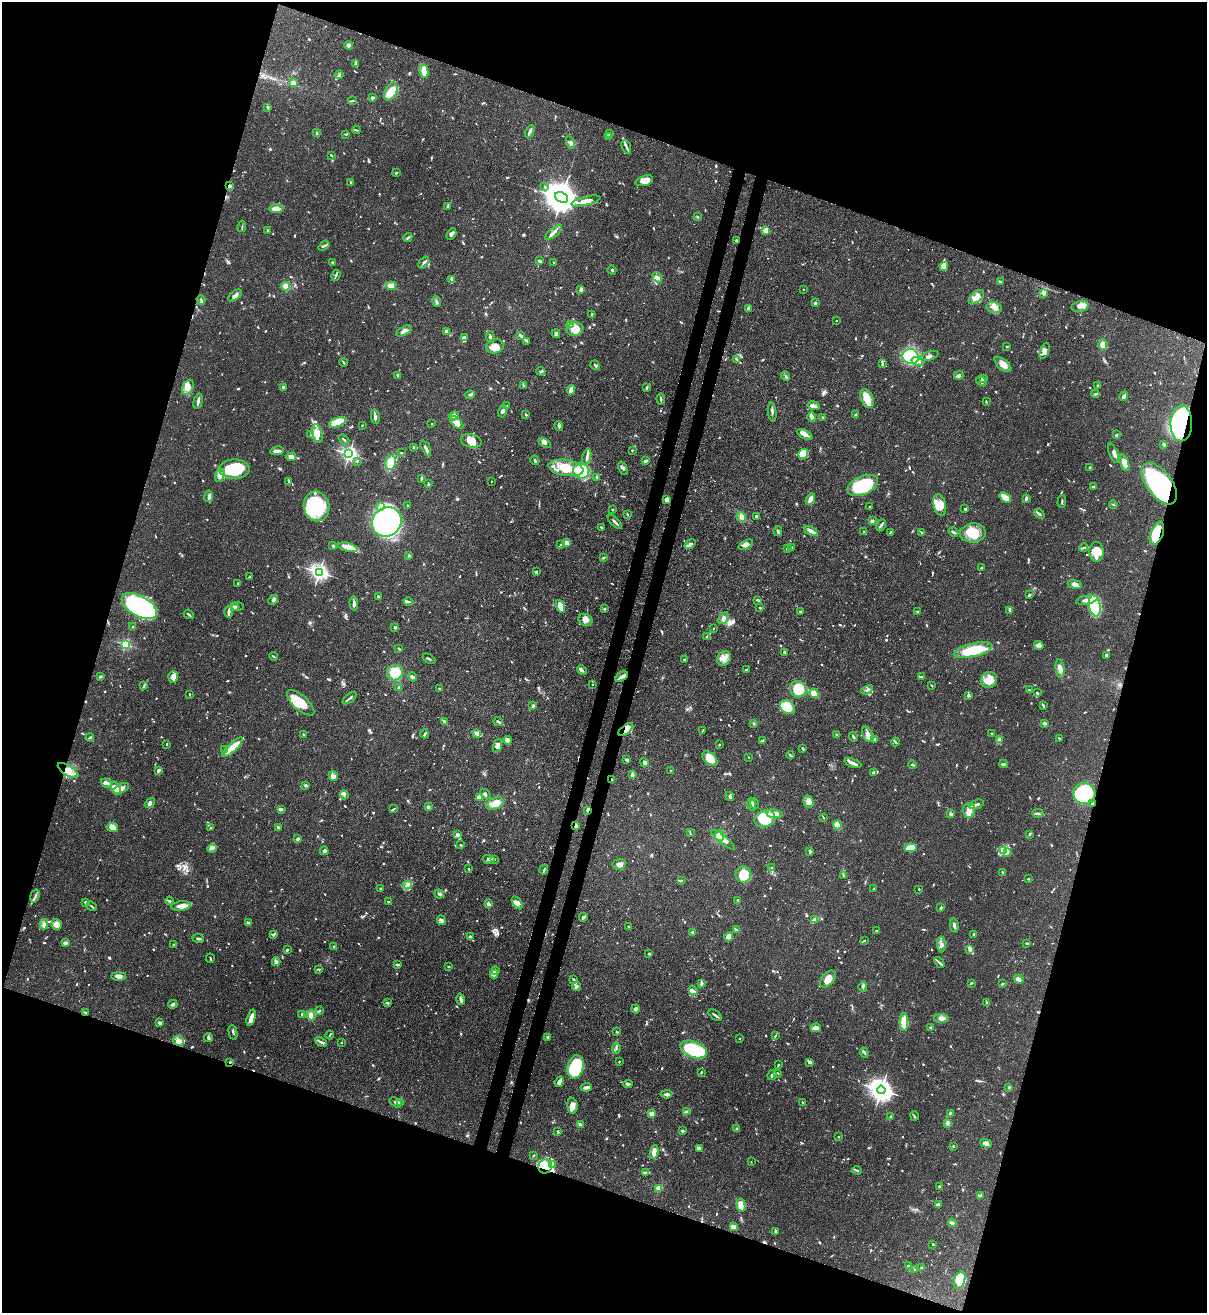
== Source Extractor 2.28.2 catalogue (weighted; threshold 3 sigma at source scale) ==
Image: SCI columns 221-5040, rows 35-5276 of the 5383 x 5308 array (HDU 1 of 3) = the unmasked area's bounding box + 8 px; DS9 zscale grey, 4 x 4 block average (1 PNG px = mean of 4 x 4 image px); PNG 1209 x 1315 px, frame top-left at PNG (2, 2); each listed source drawn as its Kron ellipse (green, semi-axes under 4 px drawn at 4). Shown black and unused: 38% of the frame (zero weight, under 3 of 4 exposures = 7% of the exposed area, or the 3 px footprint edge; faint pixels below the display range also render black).
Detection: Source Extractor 2.28.2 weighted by HDU 2 'WHT'. Background 0.1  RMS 0.0041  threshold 0.0185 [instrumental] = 3 sigma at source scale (4.5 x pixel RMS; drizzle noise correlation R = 1.50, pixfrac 1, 0.05/0.05 arcsec/px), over >= 5 px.
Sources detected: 1300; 12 too faint to see at this stretch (4 x 4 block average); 10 inside a brighter object's white glare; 13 cosmic-ray / hot-pixel residue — neither listed nor drawn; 45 coinciding with a brighter row at this scale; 116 inside a brighter listed object's ellipse — not listed separately; of the other 1104, all 500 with FLUX_AUTO >= 2.14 (the completeness limit of this list) listed and drawn (604 fainter detections not listed), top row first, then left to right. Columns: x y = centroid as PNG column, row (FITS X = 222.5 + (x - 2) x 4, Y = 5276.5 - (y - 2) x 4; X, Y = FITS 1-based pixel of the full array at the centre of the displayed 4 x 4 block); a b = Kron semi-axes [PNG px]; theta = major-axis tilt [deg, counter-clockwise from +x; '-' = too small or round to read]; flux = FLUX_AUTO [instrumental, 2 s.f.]
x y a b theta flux
349 45 4 4 - 7.2
356 63 3 2 - 4.5
424 71 7 3 -79 36
339 75 4 2 - 3.9
293 83 4 3 - 11
391 92 10 6 63 39
372 98 3 2 - 4.7
353 101 4 2 - 2.4
268 107 3 2 - 4.5
356 130 4 2 - 2.7
530 131 7 2 65 12
316 133 3 3 - 3.3
346 134 4 2 - 3.4
610 134 3 2 - 3.7
609 136 3 2 - 3.3
570 143 6 3 -68 7.6
626 147 7 3 -67 7.4
331 155 4 2 - 2.8
396 173 2 2 - 4.6
644 181 9 5 18 19
351 183 3 2 - 2.2
229 186 3 3 - 5.4
545 187 3 2 - 2.4
562 197 7 5 -24 7000
586 201 15 4 13 30
448 206 4 2 - 3
276 209 7 3 0 27
697 217 3 2 - 2.6
242 226 6 2 82 2.7
267 230 3 2 - 2.7
766 230 3 3 - 34
553 232 11 3 41 9.3
451 234 6 2 60 8.4
408 237 4 2 - 3.6
736 240 4 2 - 2.2
324 246 6 2 37 3.2
539 261 4 2 - 6.5
333 262 2 2 - 7.6
424 262 7 2 50 5.3
554 262 2 2 - 2.2
944 266 4 3 - 12
612 270 4 2 - 2.7
336 275 5 2 - 4.3
657 277 5 3 - 6.2
451 279 4 2 - 3.1
1000 282 3 2 - 4.4
286 286 4 4 - 20
391 286 5 4 - 14
581 289 3 2 - 14
803 289 2 2 - 4.7
1043 293 4 2 - 14
235 295 8 3 37 8.3
976 297 9 5 42 22
201 300 5 3 - 4.8
436 302 5 2 - 4.8
815 303 2 2 - 6
1080 306 8 5 13 18
994 307 8 5 -14 18
748 308 4 2 - 9.2
592 315 4 2 - 5.3
836 321 2 2 - 2.2
570 325 4 2 - 37
575 329 8 6 10 31
404 331 9 3 28 11
446 331 4 2 - 4.4
556 333 4 3 - 5.1
520 335 4 2 - 6.6
465 337 3 3 - 5
490 337 6 2 -87 6.5
527 341 4 2 - 3.5
1103 345 5 4 - 14
495 346 9 7 17 22
1007 346 3 2 - 2.3
1045 351 8 4 69 10
911 356 8 7 - 200
929 356 9 3 19 8.8
737 360 3 2 - 2.6
343 362 4 2 - 3.4
918 362 6 3 -18 6.8
882 363 3 2 - 2.4
595 365 5 2 - 4.9
1003 365 10 5 -39 19
541 371 4 2 - 5.3
398 375 3 2 - 4.7
959 375 5 3 - 5.1
786 376 5 2 - 4.3
983 379 3 3 - 3.7
981 381 6 3 -32 5.5
523 385 4 2 - 3.9
1098 385 3 2 - 2.2
188 387 8 5 63 17
283 387 3 2 - 6.1
647 387 4 2 - 4.2
571 390 5 2 - 18
1095 394 4 2 - 3.8
470 395 4 2 - 4.2
1124 396 5 2 - 9
867 398 10 6 -67 39
661 399 5 2 - 4.1
198 401 8 2 75 11
986 402 3 2 - 2.5
506 406 4 2 - 4
813 406 6 3 -13 8.5
503 411 6 4 73 7.2
772 412 9 2 -85 7.2
856 414 3 2 - 3.2
526 415 3 2 - 2.9
454 416 5 4 - 12
375 417 7 2 -80 12
812 417 4 3 - 11
823 417 2 2 - 2.2
337 422 9 4 21 66
432 423 2 2 - 2.2
457 423 8 4 -43 11
1181 423 18 10 88 450
362 425 2 2 - 2.5
559 426 5 2 - 3.9
317 433 9 5 -76 21
311 434 3 2 - 2.5
805 434 8 4 -27 13
1116 435 3 2 - 2.8
344 439 6 2 -39 3.5
471 441 10 6 -15 26
545 443 7 3 -34 8.2
1164 444 3 2 - 4
413 447 3 2 - 2.6
426 448 8 3 -63 8.5
632 450 2 2 - 2.5
277 451 7 2 10 12
401 453 3 2 - 2.4
1113 453 10 3 -68 11
349 454 2 2 - 910
803 454 5 4 - 59
291 457 5 3 - 13
587 457 8 2 73 7.4
535 460 5 2 - 4.9
357 461 3 2 - 2.2
646 461 2 2 - 9.6
391 463 7 5 76 41
1124 463 8 4 -72 23
1090 467 2 2 - 2.6
566 468 17 8 -10 65
623 468 7 3 -66 5.2
234 469 15 9 1 150
581 471 8 7 - 66
220 475 7 4 70 10
421 478 3 2 - 3.5
597 478 4 2 - 4.5
289 481 3 2 - 7
492 481 2 2 - 2.6
428 484 3 2 - 2.4
1159 484 24 12 -53 420
863 485 16 9 24 180
1093 487 3 2 - 3.2
209 496 6 3 81 8.6
1005 497 6 3 -37 40
1026 498 4 2 - 6.2
667 499 4 3 - 13
810 499 6 3 59 16
1062 502 6 2 89 3.7
1113 504 4 2 - 2.6
408 505 2 2 - 2.9
940 505 11 6 -75 24
317 506 15 12 -78 190
381 506 3 3 - 6.1
869 507 2 2 - 4.1
965 509 3 2 - 2.6
612 510 3 2 - 2.2
627 514 3 2 - 2.1
1039 514 6 2 -38 6.2
741 517 5 3 - 15
757 517 4 3 - 6.5
872 521 2 2 - 26
387 522 15 14 - 1100
615 522 9 2 -46 6.3
881 525 6 2 63 5.1
601 527 2 2 - 3.3
778 531 5 2 - 3.8
811 531 7 3 -26 15
864 531 2 2 - 2.3
890 532 4 2 - 2.6
921 532 4 2 - 2.4
954 532 5 2 - 5.8
973 533 13 9 4 43
1157 533 12 6 68 110
566 543 3 2 - 16
560 544 2 2 - 2.9
690 544 6 3 37 6.3
746 545 8 3 27 12
333 546 4 2 - 3
348 547 10 4 -13 27
791 547 3 2 - 3.3
787 548 2 2 - 2.8
1083 548 5 2 - 3.5
1096 552 10 7 -88 26
409 555 3 2 - 2.3
604 558 3 2 - 3
981 568 3 2 - 4.3
319 572 3 2 - 1100
536 572 3 2 - 3.9
250 577 2 2 - 5.4
238 583 2 2 - 3.3
1075 584 7 3 -9 11
1029 595 3 2 - 3.7
378 596 2 2 - 7
273 600 5 3 - 7.3
758 600 4 2 - 4.2
1087 600 11 3 10 22
409 602 5 2 - 3.9
354 603 7 3 -86 7.8
139 606 19 10 -29 550
560 606 7 3 -67 30
1095 606 11 5 -79 170
234 607 3 2 - 5.2
237 607 6 3 -1 4.9
760 608 2 2 - 3.6
605 609 2 2 - 3.5
1010 610 4 3 - 6.7
800 611 2 2 - 4.7
918 611 3 2 - 2.6
229 612 6 2 89 8.4
189 614 5 2 - 4.3
723 618 6 3 55 8.7
585 620 7 5 -27 15
133 627 2 2 - 3.2
395 627 2 2 - 7.8
714 629 2 2 - 2.3
706 637 2 2 - 2.4
125 644 2 2 - 300
1039 645 5 3 - 7.1
399 649 3 2 - 3.9
973 650 19 6 13 97
784 652 3 2 - 4.2
1106 655 3 2 - 3.6
273 656 4 2 - 3
724 658 8 6 55 22
429 659 7 2 -31 3.6
685 659 2 2 - 3.3
1060 668 9 4 -83 14
582 670 5 3 - 5.7
746 670 3 2 - 5.1
395 673 8 7 - 52
100 677 3 2 - 3
173 677 6 4 71 18
412 677 5 3 - 6
622 677 7 3 33 12
921 677 3 2 - 6.4
989 680 8 7 - 42
593 684 2 2 - 2.2
932 685 3 2 - 2.4
144 686 3 2 - 2.8
399 687 2 2 - 2.9
440 689 3 2 - 4.6
798 689 8 8 - 51
867 690 6 2 26 4.9
1029 690 2 2 - 2.9
814 693 5 4 - 35
1037 693 2 2 - 5.6
190 694 2 2 - 2.2
968 696 4 3 - 3.4
350 698 8 2 38 4.6
301 703 17 7 -41 63
1043 705 3 2 - 3.1
533 706 4 2 - 8.8
787 707 8 6 -40 75
444 721 3 2 - 8.8
498 722 4 2 - 4.6
753 723 3 3 - 2.6
1045 723 2 2 - 9.1
626 729 8 4 40 18
702 731 4 2 - 2.5
476 733 4 4 - 6.8
992 733 3 2 - 3.9
425 734 4 2 - 6.6
868 734 8 5 -64 12
303 735 2 2 - 4.8
837 735 3 2 - 3.2
853 737 5 2 - 3.6
90 738 4 2 - 3.3
875 739 3 2 - 3.7
1060 739 3 2 - 4.1
507 740 4 4 - 5.7
999 740 3 3 - 9.2
763 741 2 2 - 13
895 742 4 2 - 4.8
167 744 3 2 - 2.3
719 745 2 2 - 3.1
497 746 7 3 68 12
232 747 13 4 43 42
225 749 3 2 - 2.6
803 749 3 2 - 4.2
790 755 4 2 - 3.1
749 757 2 2 - 2.8
710 758 8 5 -41 43
627 760 3 2 - 4.5
644 763 5 2 - 5.8
853 763 9 2 -20 13
1004 764 4 2 - 6.8
913 765 4 2 - 2.8
159 770 3 2 - 8.7
670 770 2 2 - 2.4
68 771 12 5 -32 25
873 772 4 2 - 4.3
632 775 4 4 - 4.4
333 776 5 3 - 13
612 780 3 2 - 3.1
106 783 6 3 -21 13
305 785 2 2 - 19
116 788 7 3 -67 25
121 788 9 3 25 21
485 794 6 2 -39 4.9
1084 794 11 10 - 180
344 795 4 3 - 4.7
730 796 4 3 - 5.4
479 798 4 4 - 20
808 802 6 5 - 14
150 803 6 3 38 7.1
754 803 5 3 - 5.3
1092 803 3 2 - 3.1
495 804 9 6 21 24
752 804 6 3 -77 9.7
977 804 8 2 20 10
428 807 2 2 - 29
281 809 3 2 - 4.6
393 809 4 2 - 2.7
588 810 2 2 - 3.9
969 810 7 6 - 16
1038 813 6 3 2 5.3
774 814 8 4 -8 16
950 814 2 2 - 12
824 818 2 2 - 2.3
765 819 10 8 24 110
837 825 4 3 - 20
576 826 2 2 - 5.2
112 827 6 4 -10 20
278 827 2 2 - 12
211 828 3 2 - 3.1
690 832 3 2 - 2.3
1030 834 2 2 - 5.9
457 835 2 2 - 9.1
719 836 5 4 - 30
298 839 3 2 - 6.5
723 840 14 3 -38 13
460 845 2 2 - 2.5
212 848 5 3 - 5.1
910 848 6 3 5 52
1004 850 3 3 - 4.5
324 851 4 2 - 4.2
810 852 3 2 - 5.7
1007 853 3 3 - 4.3
489 859 6 3 -18 6.5
494 859 4 2 - 2.4
619 864 7 5 8 12
772 867 4 2 - 2.4
468 869 2 2 - 2.8
544 870 5 2 - 3
1002 872 3 2 - 4.5
743 874 8 8 - 59
843 876 4 2 - 2.7
1028 879 2 2 - 3.6
681 881 3 2 - 2.4
407 885 5 3 - 5.6
380 889 2 2 - 3.5
874 889 2 2 - 2.5
919 889 2 2 - 2.3
439 894 5 3 - 5.4
35 896 7 2 73 6.1
738 900 3 2 - 3.6
169 901 4 3 - 4
388 901 2 2 - 2.6
85 902 2 2 - 7
517 903 7 4 -58 12
488 904 3 3 - 6.1
92 906 5 2 - 3.4
181 906 10 4 7 18
941 908 3 2 - 5.4
583 917 4 2 - 9.7
441 920 5 3 - 6.8
815 920 4 2 - 16
248 923 3 2 - 4.5
44 924 5 3 - 8.2
56 924 5 5 - 13
954 926 7 2 -78 7.8
628 927 2 2 - 3.3
736 929 4 2 - 2.8
876 930 2 2 - 2.4
692 932 3 3 - 4.4
274 934 3 3 - 3.4
974 934 2 2 - 14
470 937 4 3 - 7.4
729 937 4 4 - 26
198 938 6 2 -8 4.2
865 940 3 2 - 2.5
65 943 3 2 - 8.1
1027 943 3 2 - 3.3
173 944 2 2 - 2.3
941 944 8 4 -89 11
334 947 3 2 - 5.5
970 949 4 3 - 9.3
287 950 3 2 - 5.2
649 954 2 2 - 2.5
210 958 4 2 - 2.4
276 962 4 3 - 6.4
939 962 6 3 -47 5.3
397 965 4 2 - 5.7
448 966 2 2 - 4.6
319 969 3 2 - 3.1
496 970 3 2 - 2.5
494 974 4 3 - 6.2
118 976 7 4 0 11
573 979 3 2 - 2.7
828 979 10 6 49 25
1019 979 5 3 - 13
971 983 2 2 - 4
1003 983 3 2 - 2.7
702 984 4 2 - 8.1
576 987 4 2 - 3.9
863 987 5 2 - 3.8
693 990 5 4 - 8.7
461 999 6 2 -74 7.5
387 1003 4 2 - 3.2
987 1003 3 2 - 2.6
173 1004 4 3 - 5.7
636 1009 4 3 - 6.1
320 1011 3 2 - 2.2
85 1012 3 2 - 2.7
302 1014 2 2 - 23
311 1015 5 4 - 13
715 1015 8 2 -37 6.7
251 1018 8 3 74 22
942 1018 7 4 -3 13
904 1022 9 4 89 38
159 1023 3 2 - 5.9
816 1028 5 4 - 18
930 1028 4 2 - 4.2
617 1031 3 2 - 2.5
233 1032 8 2 -77 4.4
330 1035 4 2 - 3.2
775 1036 3 2 - 2.2
547 1037 3 2 - 2.7
208 1038 5 2 - 5.9
739 1038 2 2 - 2.9
179 1041 5 5 - 16
321 1042 6 2 -28 9.3
341 1042 2 2 - 2.8
616 1048 5 2 - 3.8
694 1049 14 8 -21 150
864 1053 5 2 - 3
619 1061 3 2 - 2.2
230 1062 2 2 - 3.6
810 1062 4 3 - 5.9
778 1065 2 2 - 2.4
575 1067 12 7 74 170
701 1072 3 2 - 2.6
778 1073 3 2 - 2.4
772 1075 5 2 - 8.5
559 1082 5 4 - 7.6
628 1084 4 3 - 5.5
586 1087 5 2 - 14
1009 1087 2 2 - 2.2
881 1090 4 3 - 2500
666 1094 6 2 6 6.4
396 1102 6 2 -34 6.9
401 1102 4 3 - 10
803 1103 2 2 - 2.3
572 1106 8 5 -85 15
686 1112 4 3 - 4.7
950 1113 3 2 - 4.1
652 1114 2 2 - 75
914 1116 5 2 - 3
890 1117 2 2 - 2.1
948 1123 4 3 - 5.1
580 1124 2 2 - 9
737 1129 3 3 - 3.5
682 1131 3 2 - 4.3
558 1132 4 2 - 2.5
838 1137 2 2 - 6
986 1143 6 3 -25 7.6
953 1146 2 2 - 3.9
699 1148 3 3 - 4.8
654 1152 7 3 81 21
533 1155 3 2 - 2.3
751 1162 2 2 - 2.9
552 1164 4 2 - 3.9
545 1166 7 6 - 27
857 1170 5 2 - 2.9
645 1172 3 2 - 2.6
940 1186 3 2 - 3.7
659 1188 2 2 - 110
980 1196 3 3 - 5.2
741 1205 6 3 -76 25
938 1205 4 2 - 5.5
952 1223 4 3 - 6.2
733 1227 3 3 - 19
776 1231 4 2 - 3.3
933 1244 2 2 - 2.5
908 1265 3 2 - 2.3
922 1267 4 2 - 2.6
914 1269 2 2 - 2.1
960 1280 9 5 69 57
Overlapping masked pixels (flux is a lower limit): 13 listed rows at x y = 229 186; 1181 423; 1159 484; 1157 533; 622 677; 626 729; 68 771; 612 780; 1092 803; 588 810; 576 826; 230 1062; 545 1166
Diffuse or blended objects may show on this block-average render without a row.